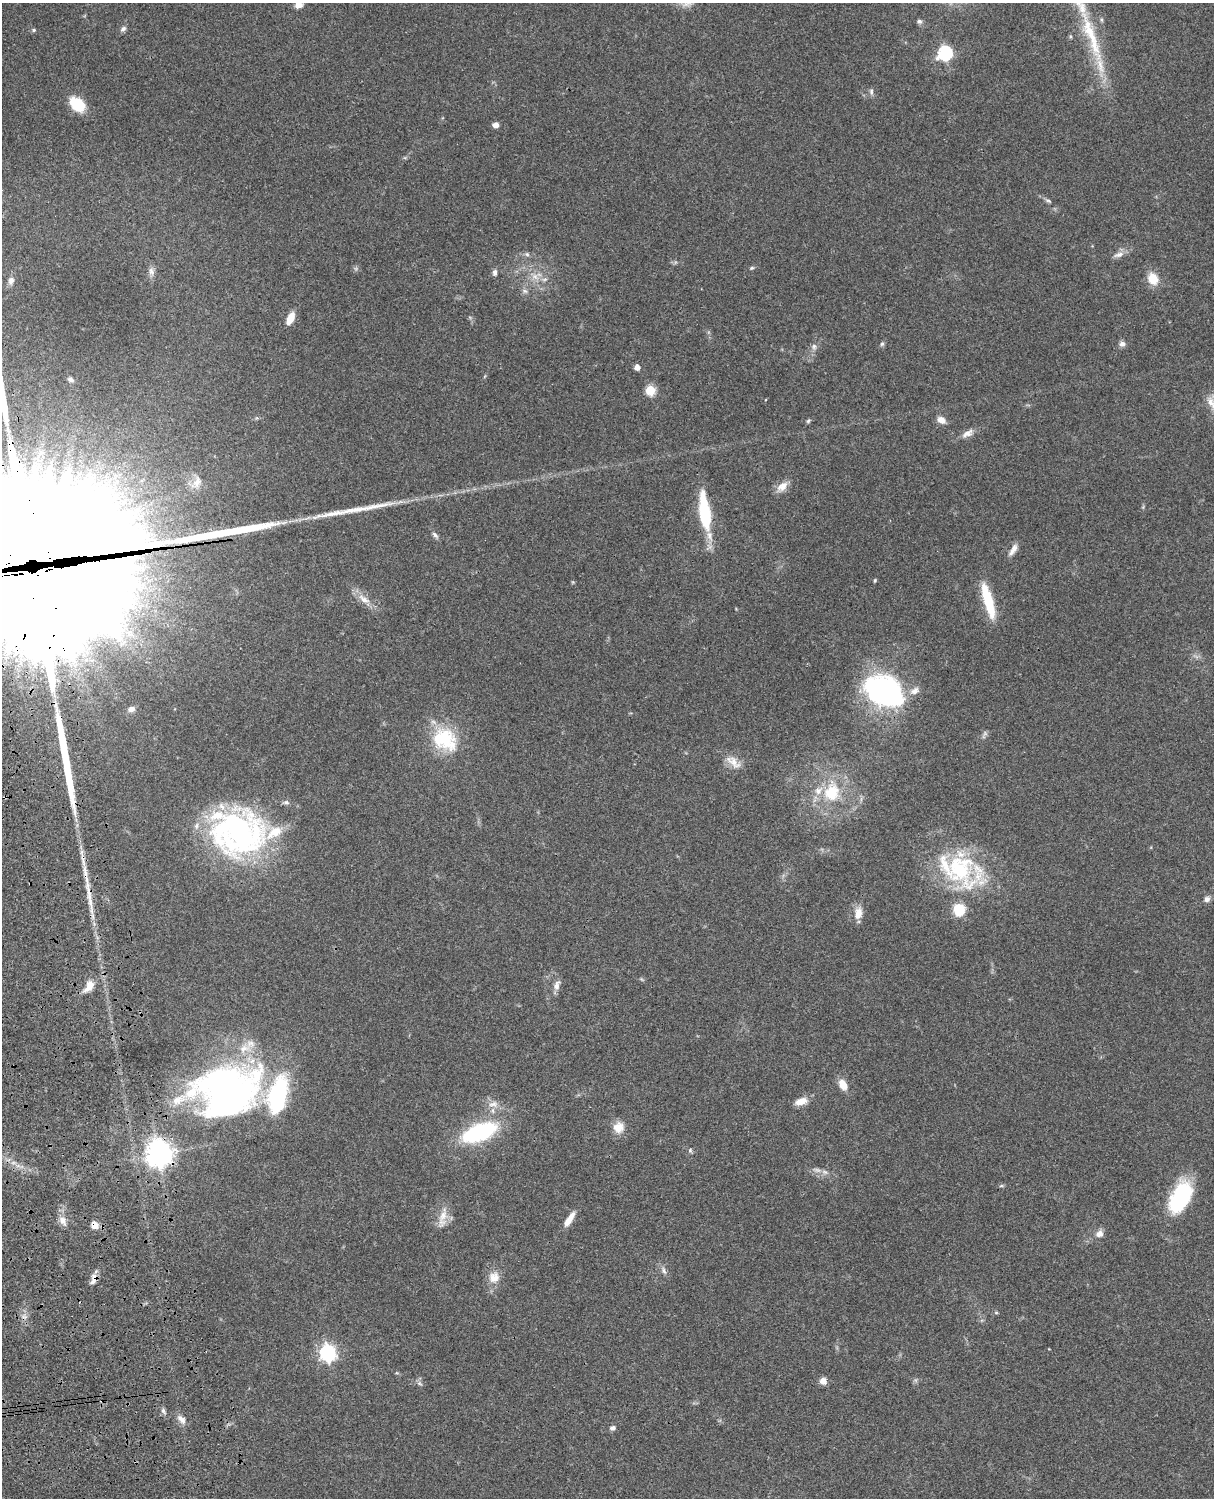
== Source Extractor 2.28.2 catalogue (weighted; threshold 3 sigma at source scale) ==
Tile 7 of 4 x 3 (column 3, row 2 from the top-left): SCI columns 2545-3756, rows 1772-3267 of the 5086 x 4926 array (HDU 1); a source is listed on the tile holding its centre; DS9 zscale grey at full resolution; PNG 1216 x 1500 px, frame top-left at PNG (2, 3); no overlay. Shown black and unused: <1% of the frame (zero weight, under 3 of 4 exposures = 6% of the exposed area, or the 3 px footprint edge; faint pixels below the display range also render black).
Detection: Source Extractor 2.28.2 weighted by HDU 2 'WHT'; one run over the whole footprint, this tile lists its part. Background 0.0964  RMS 0.0063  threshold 0.0285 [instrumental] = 3 sigma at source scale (4.5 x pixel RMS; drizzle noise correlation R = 1.50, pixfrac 1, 0.05/0.05 arcsec/px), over >= 5 px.
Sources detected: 102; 1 too faint to see at this stretch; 7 inside a brighter object's white glare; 1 cosmic-ray / hot-pixel residue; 2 long thin detections or spike segments (spike, bleed or trail) — not listed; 12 inside a brighter listed object's ellipse — not listed separately; the other 79 listed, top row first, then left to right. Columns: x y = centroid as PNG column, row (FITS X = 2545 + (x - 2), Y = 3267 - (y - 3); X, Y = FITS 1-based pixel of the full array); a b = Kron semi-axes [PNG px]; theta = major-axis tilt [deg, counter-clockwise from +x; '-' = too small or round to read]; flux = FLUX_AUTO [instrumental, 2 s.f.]
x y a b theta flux
298 5 9 7 20 3.9
919 21 7 6 - 1.6
123 29 9 6 44 1.8
34 30 5 4 - 0.91
1091 35 92 14 -71 44
1070 36 6 3 -72 0.73
945 53 7 6 - 110
871 92 9 6 -84 1.8
77 104 19 13 -41 16
496 125 6 5 - 3.5
405 158 6 4 -18 0.71
1048 201 9 4 -11 1.2
527 254 7 5 -44 1.4
1119 255 16 7 16 3.8
752 268 6 4 21 0.91
151 271 12 7 -80 3.1
495 272 7 5 90 2.2
535 277 12 7 -35 4.9
1153 279 12 10 -64 12
11 281 11 7 76 3.1
525 291 8 6 -17 1.9
290 318 13 7 68 8.6
882 344 6 5 - 1.1
1122 344 8 7 - 2.5
814 347 9 6 90 2.3
637 367 5 5 - 4.5
70 380 8 6 -28 2
650 390 5 5 - 38
941 420 10 7 -27 4.7
808 421 6 4 61 0.94
968 433 17 8 28 4.5
197 482 17 10 67 6
782 486 17 9 41 5.7
705 511 41 11 -83 40
435 535 11 5 -48 1.9
1013 550 18 7 58 4
37 573 76 56 67 27000
875 580 4 3 - 0.76
363 599 19 8 -34 6.8
988 601 40 9 -74 25
884 691 34 26 -26 140
131 709 8 6 15 2.8
444 739 35 27 -31 36
733 762 25 11 -39 8
832 792 25 20 78 28
239 833 63 54 46 160
960 868 56 39 -66 73
89 892 41 7 -82 14
1207 899 8 7 - 2.6
858 913 16 10 80 6.7
557 985 15 8 70 3.7
89 986 20 10 55 7.8
251 1044 14 11 -9 6
843 1085 10 7 -61 9.8
227 1090 68 44 4 320
801 1101 14 8 17 7.2
493 1104 16 9 6 5.2
618 1127 15 14 - 7.8
480 1132 42 18 21 63
690 1150 7 5 -90 1.1
159 1154 8 8 - 700
817 1170 14 6 -12 3.4
1001 1186 6 4 18 0.85
1181 1197 33 18 64 55
443 1218 32 10 77 7.9
569 1219 20 7 57 6.8
63 1220 13 8 -58 4.7
94 1225 8 7 - 6
1099 1234 10 8 26 3.9
664 1271 11 5 -69 2.2
94 1277 12 9 -80 3.7
494 1277 15 14 - 7.6
996 1312 6 4 0 0.78
327 1353 7 6 - 210
823 1381 8 8 - 3.7
419 1383 8 4 -31 1.4
163 1411 9 5 -79 1.7
181 1419 14 8 -46 4
612 1428 7 6 - 2
Overlapping masked pixels (flux is a lower limit): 5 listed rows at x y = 37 573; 89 892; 159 1154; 94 1225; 94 1277
Isophote crosses this tile's border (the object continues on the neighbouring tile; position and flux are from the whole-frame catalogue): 2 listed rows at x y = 298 5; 37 573